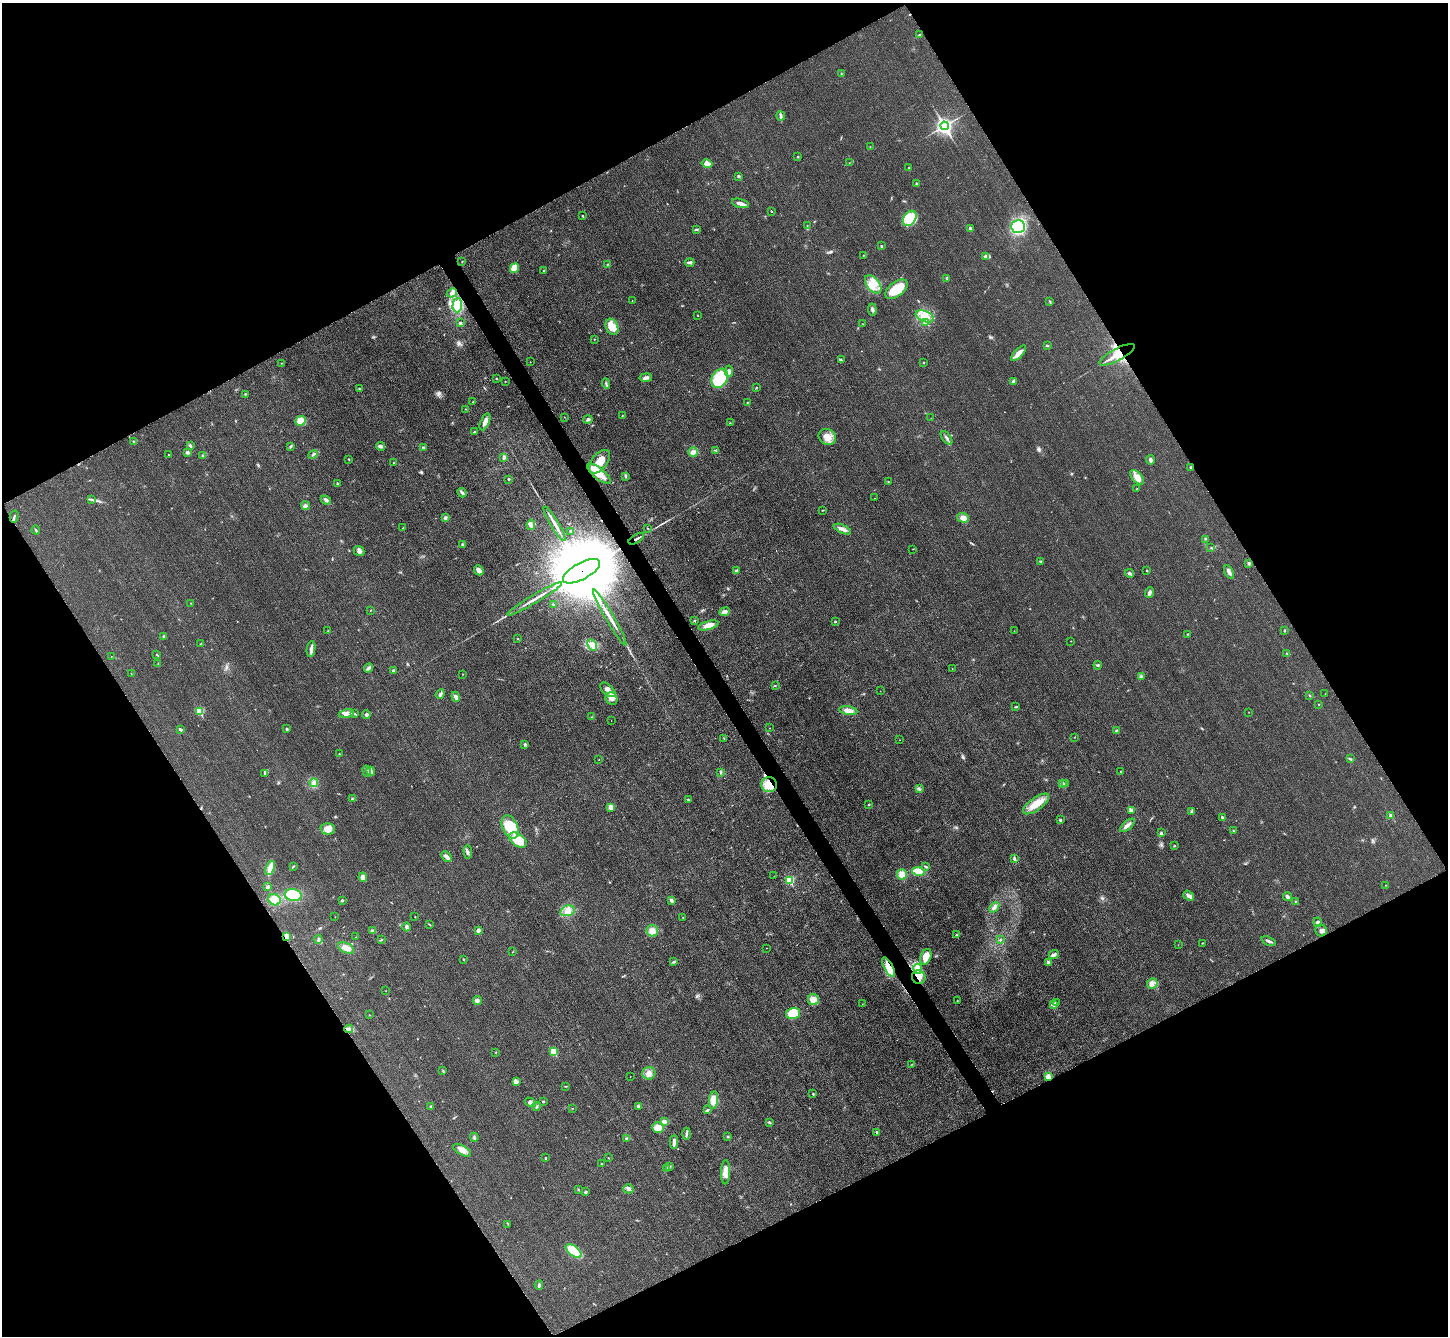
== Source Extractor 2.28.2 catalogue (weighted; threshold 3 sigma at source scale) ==
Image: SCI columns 22-5803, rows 309-5641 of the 5823 x 5815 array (HDU 1 of 3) = the unmasked area's bounding box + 8 px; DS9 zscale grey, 4 x 4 block average (1 PNG px = mean of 4 x 4 image px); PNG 1450 x 1338 px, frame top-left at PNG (2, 3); each listed source drawn as its Kron ellipse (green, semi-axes under 4 px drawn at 4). Shown black and unused: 48% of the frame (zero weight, under 3 of 4 exposures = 2% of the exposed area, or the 3 px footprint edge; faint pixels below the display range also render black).
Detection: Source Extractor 2.28.2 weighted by HDU 2 'WHT'. Background 0.0191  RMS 0.0044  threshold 0.0197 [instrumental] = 3 sigma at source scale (4.5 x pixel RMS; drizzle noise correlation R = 1.50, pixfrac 1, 0.05/0.05 arcsec/px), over >= 5 px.
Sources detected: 336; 1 inside a brighter object's white glare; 4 cosmic-ray / hot-pixel residue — neither listed nor drawn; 4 coinciding with a brighter row at this scale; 11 inside a brighter listed object's ellipse — not listed separately; the other 316 listed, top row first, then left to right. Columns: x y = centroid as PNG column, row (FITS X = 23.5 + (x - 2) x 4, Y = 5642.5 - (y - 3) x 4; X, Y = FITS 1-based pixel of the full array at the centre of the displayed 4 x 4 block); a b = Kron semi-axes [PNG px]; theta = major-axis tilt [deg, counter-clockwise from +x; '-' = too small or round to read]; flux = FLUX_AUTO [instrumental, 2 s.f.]
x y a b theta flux
919 35 3 2 - 2.2
841 74 2 2 - 1.6
781 116 4 3 - 5.2
945 126 4 3 - 740
870 146 2 2 - 0.73
798 156 2 2 - 3.4
707 163 5 4 - 19
849 163 2 2 - 0.74
909 168 2 2 - 1.3
738 176 3 2 - 3.1
917 184 3 2 - 4.3
740 203 9 3 -16 14
771 211 2 2 - 2
582 216 2 2 - 2
910 218 8 6 55 57
807 225 2 2 - 0.93
1018 226 7 6 - 180
970 228 4 2 - 3.4
696 229 4 2 - 3.5
881 246 2 2 - 5.5
864 255 3 2 - 1.2
985 256 3 3 - 6.1
462 262 3 2 - 1
690 262 5 2 - 6.5
608 265 3 2 - 2.5
514 268 5 4 - 47
543 271 3 2 - 1.9
947 278 3 2 - 2.6
873 284 11 6 -51 31
896 289 13 7 36 75
452 293 5 3 - 7.3
632 301 2 2 - 0.68
1050 302 3 2 - 1.9
457 305 7 5 87 49
872 309 6 3 -84 6.2
698 315 2 2 - 0.83
925 316 9 5 -24 27
926 322 4 2 - 3.7
460 323 3 2 - 4
863 324 2 2 - 0.53
612 327 8 6 -69 34
594 339 2 2 - 1.3
1047 345 3 2 - 1.9
1019 353 10 4 47 19
1117 355 20 6 28 44
841 360 3 2 - 2.9
530 362 2 2 - 0.73
281 363 2 2 - 0.97
924 363 3 2 - 0.99
729 371 6 4 -85 8
496 378 2 2 - 1.9
646 378 6 3 8 8.1
720 378 10 7 58 150
505 381 2 2 - 0.89
1013 381 3 3 - 4.6
606 383 5 2 - 4
756 388 2 2 - 1.7
359 389 2 2 - 1.1
245 394 2 2 - 1.5
473 402 2 2 - 1.5
748 402 2 2 - 1.4
465 409 2 2 - 1.3
622 415 2 2 - 1
565 417 2 2 - 0.63
931 418 2 2 - 0.48
588 419 4 3 - 4.7
300 421 5 4 - 31
485 422 9 4 67 15
730 423 2 2 - 1.1
474 432 2 2 - 5
827 437 9 7 -32 26
947 438 8 2 -53 6.3
134 441 3 2 - 2.4
190 446 4 2 - 3.6
290 446 3 2 - 2.6
381 446 5 3 - 7.6
423 448 2 2 - 3.9
716 450 3 2 - 1.5
187 452 3 3 - 5.6
693 452 4 4 - 8.4
168 455 2 2 - 1
203 455 3 2 - 1.4
313 455 5 2 - 3.9
504 457 4 3 - 5.2
349 459 2 2 - 1.5
1150 460 5 2 - 7
600 462 14 7 51 47
394 463 2 2 - 1.5
1190 467 3 2 - 2
599 474 14 5 -39 45
625 476 3 2 - 2.6
1137 477 8 5 -48 22
508 479 2 2 - 3.2
888 481 2 2 - 0.98
337 483 3 2 - 1.9
1137 488 2 2 - 1
462 493 5 3 - 5.9
875 498 2 2 - 2.2
92 499 3 2 - 2.1
326 500 5 3 - 6.4
306 506 4 3 - 5.3
822 510 2 2 - 1.4
14 517 6 2 76 4
445 518 3 3 - 5.4
963 518 6 4 -19 19
554 524 20 2 -59 18
531 525 5 4 - 8.1
403 528 2 2 - 1.5
648 528 2 2 - 1.3
842 529 9 3 -23 11
36 530 4 2 - 3.2
571 531 3 2 - 2
636 539 8 2 30 6.8
1205 539 2 2 - 1.4
462 544 3 2 - 3.3
1211 548 2 2 - 1.2
913 549 2 2 - 0.54
359 551 5 5 - 8.4
1040 561 3 2 - 1.9
1249 563 2 2 - 13
479 570 5 3 - 13
736 570 4 2 - 3.8
581 571 20 8 28 85000
1147 571 2 2 - 2.7
1229 572 7 3 -60 9.7
1130 573 4 2 - 5
1149 592 5 3 - 7
535 599 31 2 31 26
191 603 2 2 - 0.93
553 604 2 2 - 2.2
370 610 2 2 - 0.99
724 612 5 3 - 11
610 617 32 2 -60 27
694 621 3 2 - 2.4
835 621 2 2 - 2.2
708 625 10 4 15 24
1284 630 3 2 - 1.6
328 631 2 2 - 1.1
1014 631 2 2 - 0.64
1188 634 2 2 - 1.6
163 636 3 2 - 2.8
518 639 2 2 - 1
1071 641 2 2 - 0.68
201 644 2 2 - 2.3
592 645 6 4 -63 15
311 649 8 3 81 11
1287 653 2 2 - 1.4
156 654 2 2 - 1.1
111 657 2 2 - 0.54
158 663 2 2 - 1.1
1098 665 4 2 - 3.4
369 668 5 3 - 5.8
952 668 2 2 - 0.75
393 671 3 2 - 2.7
131 674 2 2 - 0.96
462 674 2 2 - 0.8
1142 676 2 2 - 2.2
775 685 2 2 - 0.92
608 690 9 5 -43 16
880 691 2 2 - 0.77
440 694 5 3 - 5.5
1325 694 2 2 - 0.6
1310 696 3 2 - 2
456 697 5 3 - 8
612 699 6 5 - 13
1319 704 2 2 - 0.74
1016 707 3 2 - 1.9
848 710 9 4 -9 17
199 711 2 2 - 92
1249 712 2 2 - 0.64
346 713 7 4 12 15
355 714 4 2 - 2.6
366 715 5 2 - 3.6
591 717 2 2 - 1.1
611 721 2 2 - 0.62
770 728 2 2 - 0.56
180 729 3 2 - 5.2
287 729 2 2 - 7.2
1116 731 3 3 - 3.7
1075 737 2 2 - 1.3
724 738 2 2 - 1.5
899 740 2 2 - 0.58
525 744 3 2 - 4.8
339 754 2 2 - 1.7
1350 759 2 2 - 0.97
599 760 2 2 - 0.88
366 771 6 2 -80 3.8
371 771 4 3 - 5.6
1121 771 2 2 - 1.5
721 772 3 2 - 2.6
264 774 2 2 - 1.4
314 783 4 2 - 3.2
1066 783 2 2 - 1.3
1062 784 2 2 - 24
769 785 8 7 - 43
919 789 3 3 - 3.5
352 799 3 2 - 4.9
688 800 3 2 - 2
869 804 2 2 - 1.6
1036 804 15 6 36 44
611 807 4 3 - 10
1131 811 3 3 - 4.6
1192 811 3 2 - 2.8
1391 815 2 2 - 13
1222 817 2 2 - 3.3
1060 820 2 2 - 8.9
1127 825 9 3 42 11
510 827 12 7 -66 80
328 829 7 5 1 24
1234 830 2 2 - 1.6
1161 833 4 3 - 4.3
518 840 10 6 -36 46
1174 846 3 2 - 1.5
468 852 7 3 -87 6.1
446 856 6 3 -48 9.6
1014 859 4 3 - 4.3
926 866 2 2 - 1.4
293 867 4 2 - 2.2
270 868 7 3 70 36
918 872 6 4 -12 47
902 874 5 5 - 21
774 876 2 2 - 1.2
363 877 4 4 - 15
789 880 2 2 - 170
1386 885 2 2 - 1.3
268 887 3 3 - 4
293 895 8 6 -8 100
1189 896 6 4 -37 7.7
1288 897 4 2 - 7
274 900 6 5 - 32
342 900 2 2 - 3.6
671 900 3 2 - 11
1296 902 3 2 - 2.3
994 907 6 3 50 8.8
568 911 7 5 15 16
335 917 2 2 - 0.55
415 917 2 2 - 0.83
683 918 2 2 - 0.68
1318 922 5 4 - 6.2
430 925 3 2 - 1.6
406 927 4 3 - 5.1
1321 930 6 5 - 10
372 931 4 3 - 5.4
478 931 3 2 - 7.8
652 931 6 5 - 15
957 934 2 2 - 2.5
287 937 4 2 - 13
356 937 2 2 - 0.79
319 939 4 2 - 6.1
381 940 3 2 - 1.9
1000 940 3 2 - 2.7
1268 941 7 2 -22 5.6
1202 943 2 2 - 1.3
1178 945 2 2 - 0.71
346 948 8 5 -24 18
767 948 2 2 - 3.9
512 952 2 2 - 0.96
1054 955 5 3 - 7.4
926 957 8 5 69 33
463 959 2 2 - 4
674 962 3 2 - 3.1
1049 962 2 2 - 23
889 967 11 4 -60 38
918 969 5 3 - 8.6
919 977 7 6 - 20
1152 984 5 5 - 11
386 991 2 2 - 0.8
813 1000 6 5 - 23
477 1001 4 4 - 6.6
957 1001 2 2 - 0.79
1056 1003 3 2 - 2.2
862 1004 2 2 - 0.5
1053 1004 2 2 - 21
793 1013 7 5 14 54
369 1015 2 2 - 0.96
349 1029 4 3 - 6.3
554 1051 2 2 - 78
496 1052 2 2 - 1.1
912 1064 3 2 - 1.6
443 1071 2 2 - 1.3
649 1073 6 6 - 15
1048 1076 2 2 - 44
630 1077 2 2 - 0.5
517 1081 3 3 - 4.1
566 1086 3 2 - 1.6
813 1094 2 2 - 4.8
713 1100 9 4 84 26
543 1101 3 2 - 2.3
530 1102 6 3 -31 5.3
431 1106 3 3 - 3.5
638 1106 2 2 - 10
536 1107 4 2 - 3.9
572 1109 2 2 - 0.69
708 1110 4 2 - 2.8
664 1122 4 4 - 8.5
769 1122 3 2 - 3.5
658 1128 6 5 - 29
877 1132 3 2 - 3.6
687 1134 6 3 86 5.5
474 1137 4 3 - 3.8
728 1137 2 2 - 2
627 1138 4 2 - 4.8
674 1142 7 3 87 11
462 1150 10 4 -29 14
545 1158 2 2 - 2
608 1158 2 2 - 1
601 1164 2 2 - 0.95
669 1166 3 2 - 2.8
667 1168 2 2 - 1.4
726 1172 12 4 88 25
628 1189 5 4 - 7.5
578 1190 3 2 - 2.2
585 1192 3 3 - 3.3
508 1224 3 2 - 1.4
574 1251 9 5 -38 76
539 1285 5 3 - 5
Overlapping masked pixels (flux is a lower limit): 8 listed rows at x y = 1117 355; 599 474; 636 539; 581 571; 769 785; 287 937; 889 967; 919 977
Diffuse or blended objects may show on this block-average render without a row.